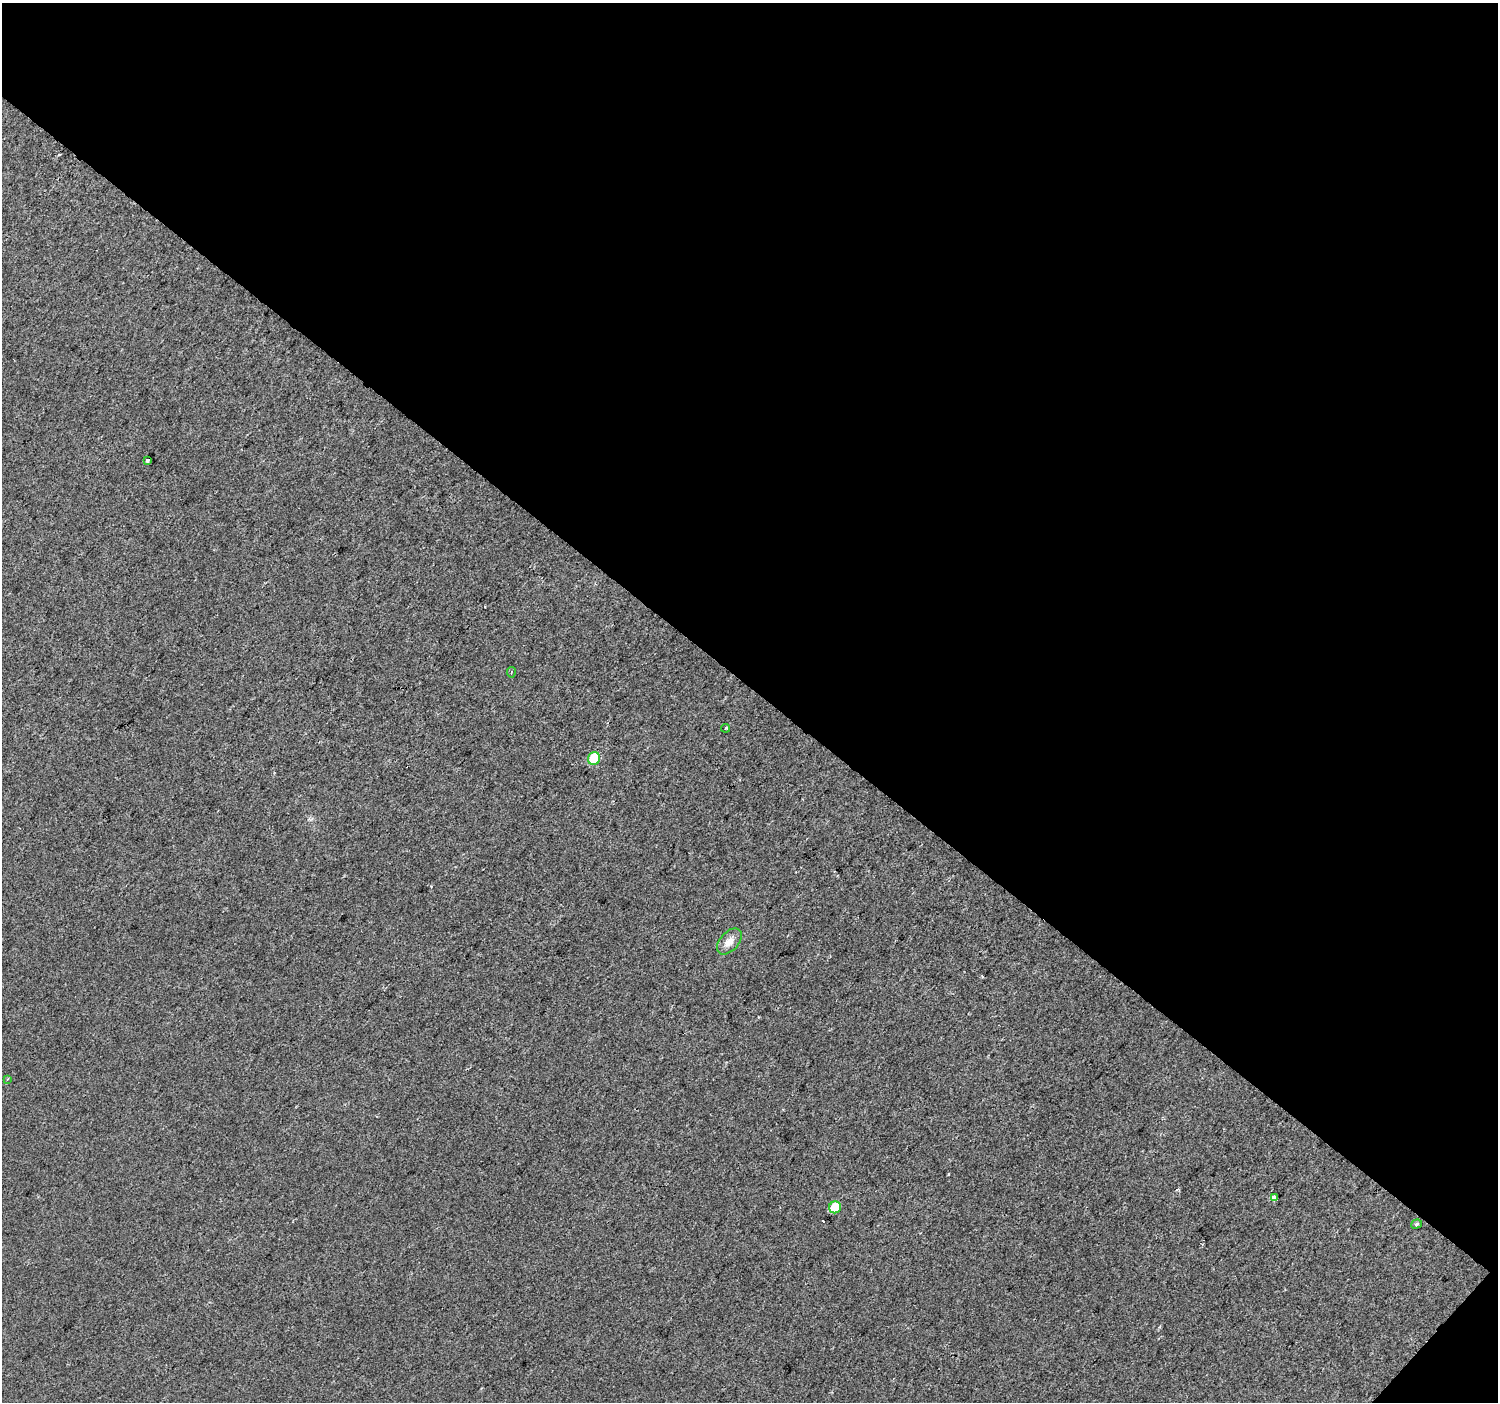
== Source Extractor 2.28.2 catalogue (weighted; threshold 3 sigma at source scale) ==
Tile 2 of 2 x 2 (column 2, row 1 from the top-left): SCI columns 1497-2992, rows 1492-2891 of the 2992 x 3001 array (HDU 1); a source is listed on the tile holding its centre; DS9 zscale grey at full resolution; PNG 1500 x 1404 px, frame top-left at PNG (2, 3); each listed source drawn as its Kron ellipse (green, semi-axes under 4 px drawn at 4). Shown black and unused: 49% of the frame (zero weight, under 2 of 3 exposures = <1% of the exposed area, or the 3 px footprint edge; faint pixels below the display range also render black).
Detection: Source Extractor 2.28.2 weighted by HDU 2 'WHT'; one run over the whole footprint, this tile lists its part. Background 0.0124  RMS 0.0077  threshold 0.0347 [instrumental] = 3 sigma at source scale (4.5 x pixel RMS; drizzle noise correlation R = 1.50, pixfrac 1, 0.0396/0.0396 arcsec/px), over >= 5 px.
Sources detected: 12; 3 cosmic-ray / hot-pixel residue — neither listed nor drawn; the other 9 listed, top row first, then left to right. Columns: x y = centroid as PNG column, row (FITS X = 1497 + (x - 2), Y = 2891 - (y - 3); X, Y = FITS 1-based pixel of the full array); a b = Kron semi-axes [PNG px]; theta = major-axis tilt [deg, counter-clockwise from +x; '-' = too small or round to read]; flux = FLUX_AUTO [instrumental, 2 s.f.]
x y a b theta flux
147 461 3 3 - 5.8
511 672 5 2 - 0.91
725 728 4 3 - 0.97
594 759 6 6 - 26
729 941 15 9 48 7.1
7 1079 3 2 - 1
1275 1198 4 3 - 31
835 1207 6 6 - 19
1416 1224 6 4 17 1.3